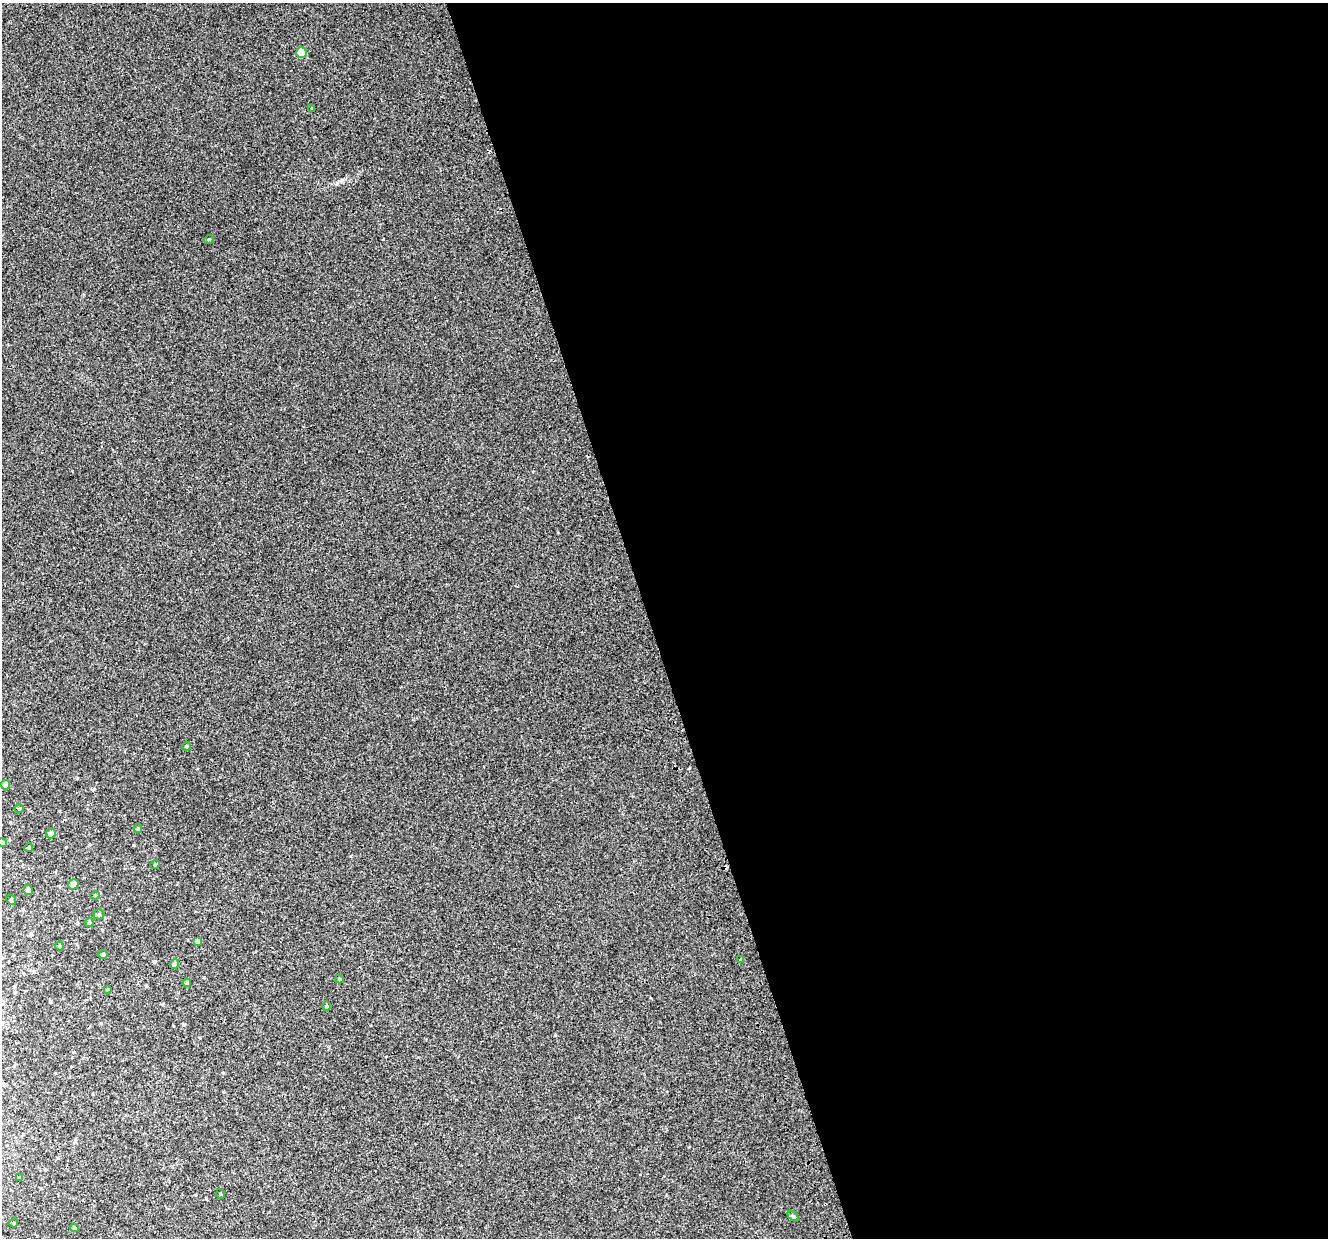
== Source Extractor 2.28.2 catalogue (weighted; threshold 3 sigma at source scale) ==
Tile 8 of 4 x 4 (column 4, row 2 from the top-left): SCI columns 4023-5348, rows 2623-3858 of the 5395 x 5196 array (HDU 1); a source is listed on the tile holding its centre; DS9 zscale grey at full resolution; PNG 1330 x 1240 px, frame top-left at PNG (2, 3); each listed source drawn as its Kron ellipse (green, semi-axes under 4 px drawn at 4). Shown black and unused: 51% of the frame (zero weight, under 2 of 3 exposures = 3% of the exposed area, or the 3 px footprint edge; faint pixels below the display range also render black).
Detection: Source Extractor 2.28.2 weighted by HDU 2 'WHT'; one run over the whole footprint, this tile lists its part. Background 0.00414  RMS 0.0062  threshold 0.028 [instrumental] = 3 sigma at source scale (4.5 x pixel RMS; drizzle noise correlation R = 1.50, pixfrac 1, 0.0396/0.0396 arcsec/px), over >= 5 px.
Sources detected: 35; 4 cosmic-ray / hot-pixel residue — neither listed nor drawn; the other 31 listed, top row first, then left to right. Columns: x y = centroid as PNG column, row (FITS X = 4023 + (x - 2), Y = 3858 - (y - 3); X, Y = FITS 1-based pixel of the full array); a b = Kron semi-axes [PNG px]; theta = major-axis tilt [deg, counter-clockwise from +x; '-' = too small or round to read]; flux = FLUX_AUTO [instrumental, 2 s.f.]
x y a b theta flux
301 53 5 5 - 12
311 108 3 3 - 0.89
209 239 5 3 - 0.54
187 746 4 4 - 0.67
5 785 5 4 - 4.1
19 808 4 3 - 0.6
138 829 4 4 - 0.66
51 834 5 5 - 3
2 842 5 4 - 1.7
29 848 4 4 - 0.78
155 864 5 3 - 0.52
73 884 5 5 - 5.8
28 890 5 4 - 1.5
95 895 5 3 - 0.51
11 900 5 4 - 0.76
99 914 5 5 - 0.82
89 923 4 4 - 1.1
197 941 4 4 - 2.9
60 946 4 4 - 0.61
103 955 5 4 - 1.5
741 959 3 2 - 1.5
175 964 5 4 - 1.8
339 979 4 4 - 0.61
187 983 4 3 - 0.78
108 989 3 3 - 0.54
327 1006 5 3 - 0.6
20 1178 4 4 - 1.3
221 1194 5 3 - 0.44
793 1216 6 4 -44 0.84
14 1223 4 4 - 0.55
74 1228 4 3 - 0.74
Isophote crosses this tile's border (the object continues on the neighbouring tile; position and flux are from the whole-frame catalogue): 1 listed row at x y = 2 842
Unlisted compact peaks at least as high as the median listed source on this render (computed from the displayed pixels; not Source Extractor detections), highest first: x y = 337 183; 94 789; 183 1025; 133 845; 351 856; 345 179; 223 1073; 154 962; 102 930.